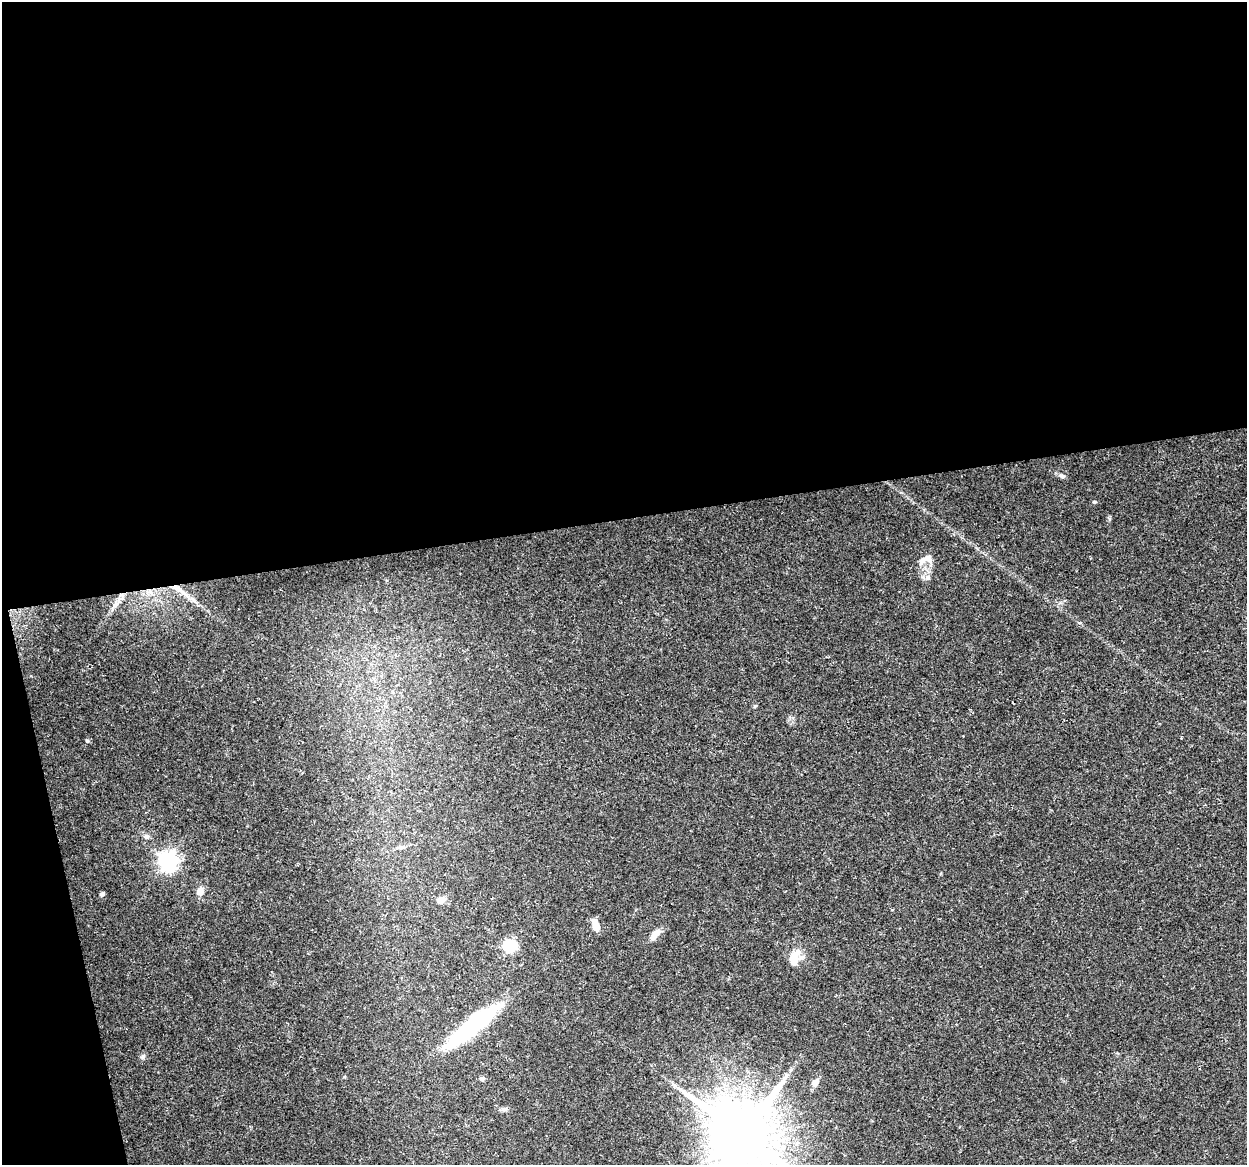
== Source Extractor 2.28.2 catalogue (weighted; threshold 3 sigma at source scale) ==
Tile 1 of 4 x 4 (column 1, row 1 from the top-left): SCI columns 1-1245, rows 3521-4683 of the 4981 x 4766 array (HDU 1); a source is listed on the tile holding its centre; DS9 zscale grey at full resolution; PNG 1249 x 1167 px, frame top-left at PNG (2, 2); no overlay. Shown black and unused: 47% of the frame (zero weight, under 3 of 5 exposures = <1% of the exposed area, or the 3 px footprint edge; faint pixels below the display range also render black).
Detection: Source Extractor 2.28.2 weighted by HDU 2 'WHT'; one run over the whole footprint, this tile lists its part. Background 0.025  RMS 0.0033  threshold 0.0147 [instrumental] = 3 sigma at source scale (4.5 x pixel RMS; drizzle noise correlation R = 1.50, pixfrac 1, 0.0396/0.0396 arcsec/px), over >= 5 px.
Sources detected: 28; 1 inside a brighter object's white glare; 1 long thin detection or spike segment (spike, bleed or trail) — not listed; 1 inside a brighter listed object's ellipse — not listed separately; the other 25 listed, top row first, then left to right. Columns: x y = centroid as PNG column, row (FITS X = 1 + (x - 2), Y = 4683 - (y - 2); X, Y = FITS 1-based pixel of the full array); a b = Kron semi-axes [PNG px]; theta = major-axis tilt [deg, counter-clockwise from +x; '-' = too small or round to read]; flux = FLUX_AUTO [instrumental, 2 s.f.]
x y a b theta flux
1062 476 9 6 -15 1
1094 502 5 4 - 0.45
922 561 13 8 50 2.1
927 577 9 5 70 1.1
177 588 20 7 -29 3.7
120 598 11 7 -5 1.7
755 706 6 3 18 0.35
87 741 6 4 0 0.4
146 836 7 6 - 1
401 847 13 5 5 1.1
168 861 7 7 - 160
200 891 9 8 - 2.2
102 894 4 4 - 1
441 900 10 7 15 1.9
596 927 13 8 -74 2.9
655 934 17 7 50 3.1
510 946 6 6 - 41
794 958 19 10 70 5.3
472 1026 69 19 40 31
143 1056 7 5 77 0.7
785 1077 13 3 49 1.2
482 1079 6 5 - 0.81
815 1083 10 7 50 2
504 1109 10 5 14 0.93
743 1135 20 18 -44 3000
Overlapping masked pixels (flux is a lower limit): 1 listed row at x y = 177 588
Isophote crosses this tile's border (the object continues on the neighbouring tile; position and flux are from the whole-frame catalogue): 1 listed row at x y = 743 1135
Unlisted compact peaks at least as high as the median listed source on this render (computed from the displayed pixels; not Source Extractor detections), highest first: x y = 1109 519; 1080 623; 344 1077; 892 910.